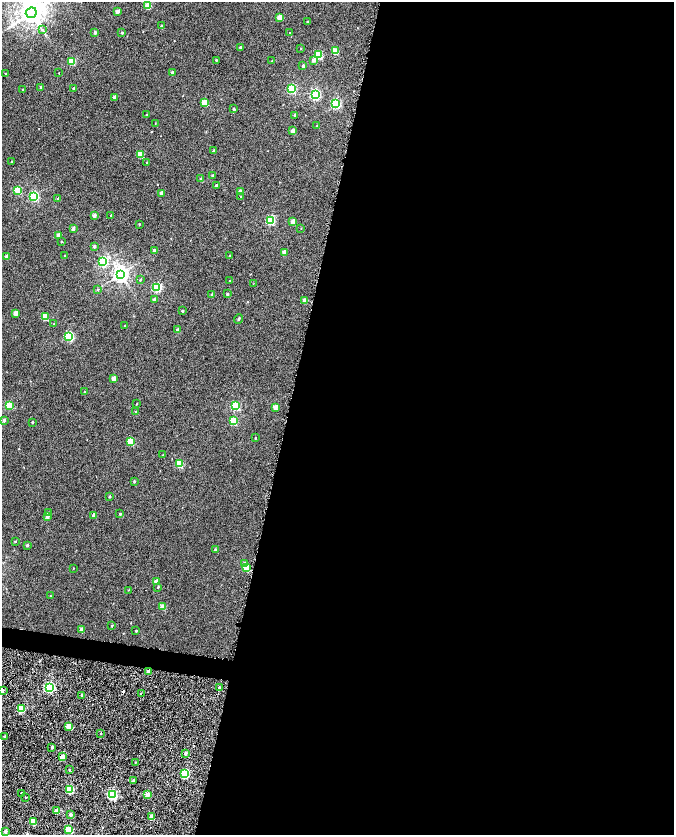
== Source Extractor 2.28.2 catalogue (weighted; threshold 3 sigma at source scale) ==
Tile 12 of 4 x 4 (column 4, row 3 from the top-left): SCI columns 4035-5378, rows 1947-3611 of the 5378 x 7161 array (HDU 1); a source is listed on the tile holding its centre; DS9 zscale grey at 2 x 2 block average (1 PNG px = mean of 2 x 2 image px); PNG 676 x 837 px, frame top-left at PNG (2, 2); each listed source drawn as its Kron ellipse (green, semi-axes under 4 px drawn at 4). Shown black and unused: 59% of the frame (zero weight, under 7 of 14 exposures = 4% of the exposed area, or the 3 px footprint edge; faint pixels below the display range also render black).
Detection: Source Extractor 2.28.2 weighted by HDU 2 'WHT'; one run over the whole footprint, this tile lists its part. Background -0.013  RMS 0.0053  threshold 0.0217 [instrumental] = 3 sigma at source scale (4.09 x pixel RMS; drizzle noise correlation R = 1.36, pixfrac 0.8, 0.0396/0.0396 arcsec/px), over >= 5 px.
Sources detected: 151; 6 cosmic-ray / hot-pixel residue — neither listed nor drawn; the other 145 listed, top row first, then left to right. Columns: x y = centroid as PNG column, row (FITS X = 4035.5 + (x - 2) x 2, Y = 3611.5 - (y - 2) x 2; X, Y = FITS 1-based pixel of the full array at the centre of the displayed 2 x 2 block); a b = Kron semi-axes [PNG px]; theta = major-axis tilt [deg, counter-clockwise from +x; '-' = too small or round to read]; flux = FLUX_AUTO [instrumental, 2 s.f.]
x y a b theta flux
148 6 3 3 - 22
117 11 2 2 - 6.9
31 13 5 5 - 1100
279 17 3 2 - 12
307 22 2 2 - 0.53
161 26 3 2 - 1.8
42 30 3 2 - 0.71
95 32 2 2 - 2.2
122 33 2 2 - 1
289 33 2 2 - 0.33
240 47 3 2 - 1
301 49 2 2 - 0.45
335 51 3 3 - 21
318 55 3 3 - 44
216 60 2 2 - 0.67
314 60 2 2 - 5.8
71 61 3 3 - 38
272 61 2 2 - 0.59
303 66 2 2 - 2
59 73 2 2 - 0.28
172 73 2 2 - 3.8
5 74 2 2 - 0.39
41 87 2 2 - 1.2
73 88 2 2 - 1.2
291 89 3 3 - 74
23 90 2 2 - 0.56
315 94 3 3 - 93
114 97 2 2 - 5.1
204 103 3 3 - 23
335 104 3 3 - 84
234 109 2 2 - 1.2
146 114 2 2 - 0.44
294 115 3 2 - 0.67
155 123 2 2 - 0.29
317 126 3 2 - 0.55
293 131 2 2 - 6
213 150 2 2 - 1.2
140 154 3 3 - 18
11 161 2 2 - 0.77
147 163 2 2 - 0.49
213 176 2 2 - 1.7
201 179 2 2 - 3.2
216 186 2 2 - 2.3
18 190 3 3 - 28
240 192 3 2 - 6.9
161 193 2 2 - 4.2
34 196 3 3 - 90
241 197 3 3 - 1
58 199 2 2 - 1.5
111 215 2 2 - 1.1
94 216 2 2 - 4.6
270 220 3 3 - 66
292 222 3 2 - 8.4
139 224 2 2 - 0.48
301 228 2 2 - 0.31
73 229 2 2 - 4.3
58 235 2 2 - 7.1
62 241 2 2 - 0.55
94 246 3 3 - 1.6
154 250 2 2 - 2.8
284 252 3 2 - 9.1
64 255 2 2 - 0.44
229 256 2 2 - 0.98
6 257 2 2 - 3.6
103 261 3 3 - 83
120 274 4 4 - 380
140 280 3 2 - 0.69
229 281 2 2 - 0.29
253 284 2 2 - 0.28
157 287 3 3 - 68
97 289 3 2 - 0.5
227 294 2 2 - 1.2
212 295 2 2 - 3.1
154 300 3 3 - 2.6
305 300 3 2 - 8.7
182 311 3 2 - 0.97
15 313 2 2 - 9.6
45 317 3 2 - 20
238 319 5 2 - 0.98
54 324 3 2 - 0.33
125 326 2 2 - 0.39
178 330 2 2 - 4.5
69 336 3 3 - 87
113 378 3 2 - 7.8
85 392 2 2 - 0.81
136 404 2 2 - 0.45
9 405 3 3 - 28
235 406 3 3 - 60
275 407 3 2 - 11
136 412 3 2 - 0.84
4 420 2 2 - 2.6
233 421 3 3 - 36
32 422 2 2 - 1.2
255 438 2 2 - 0.55
131 442 3 3 - 25
163 455 2 2 - 0.72
179 464 3 3 - 27
134 481 3 2 - 0.94
109 496 3 2 - 0.92
48 513 3 2 - 2
120 514 2 2 - 1.3
94 516 3 2 - 4.2
47 517 2 2 - 5.4
15 541 2 2 - 0.62
27 545 2 2 - 1.6
216 550 2 2 - 2.9
245 564 3 2 - 5.1
73 568 2 2 - 0.33
246 568 3 3 - 25
156 581 3 2 - 7.3
158 587 3 2 - 0.74
128 590 2 2 - 0.34
50 595 2 2 - 0.25
163 607 3 2 - 15
112 626 3 2 - 0.64
82 629 2 2 - 6.4
136 631 2 2 - 0.82
148 672 2 2 - 7.5
49 688 3 3 - 130
219 688 2 2 - 1.6
2 690 3 2 - 4.5
141 694 2 2 - 0.81
82 695 2 2 - 1.8
21 708 3 3 - 35
69 726 3 2 - 22
101 734 2 2 - 0.44
4 736 3 2 - 0.71
52 747 3 3 - 1.3
185 753 2 2 - 2.6
62 757 3 2 - 12
135 762 2 2 - 0.43
69 770 2 2 - 0.63
185 774 3 3 - 62
133 780 3 2 - 0.76
70 789 3 3 - 46
21 793 2 2 - 0.7
112 795 3 3 - 81
147 795 2 2 - 9.7
26 797 2 2 - 0.99
56 811 2 2 - 9.8
70 815 2 2 - 2.7
152 817 3 2 - 13
33 822 3 3 - 19
69 830 3 3 - 34
5 831 2 2 - 2.9
Overlapping masked pixels (flux is a lower limit): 5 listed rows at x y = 148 672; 2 690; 141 694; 62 757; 185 774
Isophote crosses this tile's border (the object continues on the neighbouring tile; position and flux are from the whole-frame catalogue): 2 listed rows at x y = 31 13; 2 690